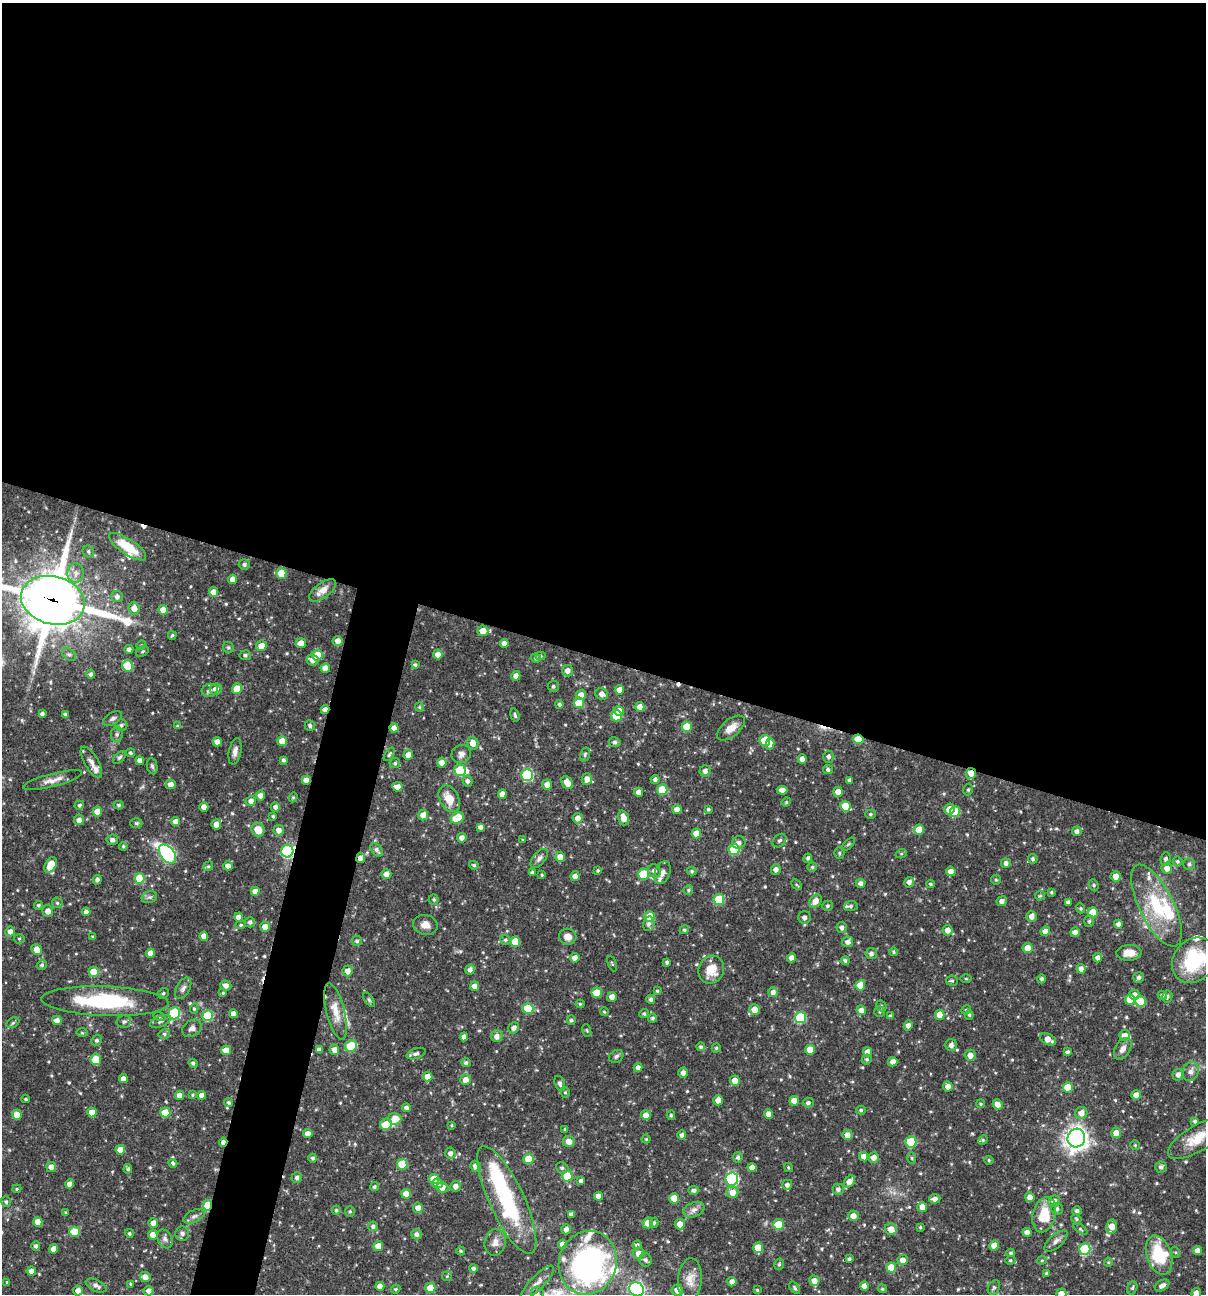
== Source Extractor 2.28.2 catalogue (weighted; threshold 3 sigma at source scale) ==
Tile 3 of 4 x 4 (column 3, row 1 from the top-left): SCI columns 2656-3859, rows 3875-5166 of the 5187 x 5168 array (HDU 1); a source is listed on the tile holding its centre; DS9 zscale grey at full resolution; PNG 1208 x 1296 px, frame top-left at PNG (2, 3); each listed source drawn as its Kron ellipse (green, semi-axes under 4 px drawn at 4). Shown black and unused: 54% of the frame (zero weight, under 3 of 4 exposures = <1% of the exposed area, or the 3 px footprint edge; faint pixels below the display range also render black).
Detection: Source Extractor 2.28.2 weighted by HDU 2 'WHT'; one run over the whole footprint, this tile lists its part. Background 0.0711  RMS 0.0035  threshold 0.0159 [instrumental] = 3 sigma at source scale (4.5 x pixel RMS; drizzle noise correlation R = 1.50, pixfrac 1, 0.05/0.05 arcsec/px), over >= 5 px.
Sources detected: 601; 3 inside a brighter object's white glare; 4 cosmic-ray / hot-pixel residue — neither listed nor drawn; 16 inside a brighter listed object's ellipse — not listed separately; of the other 578, all 500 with FLUX_AUTO >= 0.406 (the completeness limit of this list) listed and drawn (78 fainter detections not listed), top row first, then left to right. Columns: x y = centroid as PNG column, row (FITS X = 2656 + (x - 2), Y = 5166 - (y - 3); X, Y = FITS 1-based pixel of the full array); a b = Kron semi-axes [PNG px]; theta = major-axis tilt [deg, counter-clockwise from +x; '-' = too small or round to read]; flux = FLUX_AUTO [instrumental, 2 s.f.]
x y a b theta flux
128 547 22 7 -34 9.6
88 551 6 5 - 0.8
244 564 5 5 - 0.95
76 573 10 8 85 2.4
281 573 5 5 - 8.3
233 579 4 4 - 2.1
323 590 16 7 38 3.7
214 592 5 4 - 2.7
117 597 6 5 - 1.3
53 600 32 24 -15 1400
134 608 6 5 - 2.5
163 610 5 5 - 3.4
483 631 5 5 - 4.7
172 635 4 3 - 0.54
338 641 5 5 - 2.2
301 643 5 5 - 3.6
504 643 4 4 - 1.8
141 645 5 4 - 0.47
261 646 5 5 - 3.8
228 647 6 5 - 0.68
129 649 4 4 - 1.3
142 651 7 5 34 0.62
438 654 5 5 - 2.5
69 655 8 5 -36 0.85
245 655 5 5 - 0.9
317 655 5 5 - 6.7
540 656 5 4 - 0.51
536 658 5 4 - 0.7
313 660 6 5 - 2.6
415 665 4 4 - 0.7
127 666 5 5 - 13
325 668 4 4 - 3
567 671 5 5 - 1.8
91 674 4 4 - 0.94
516 676 5 4 - 2.1
553 686 6 5 - 0.72
216 689 6 5 - 2.2
237 689 5 5 - 7.5
210 690 8 6 16 1.4
619 690 5 4 - 2.1
602 694 6 5 - 2
581 695 5 5 - 2.7
579 703 5 5 - 12
559 704 4 4 - 0.71
419 707 4 4 - 0.44
640 707 5 4 - 3.1
325 710 4 4 - 2.6
619 711 5 4 - 3.6
42 714 4 3 - 1
65 714 4 3 - 0.73
515 715 6 3 -72 0.61
616 716 5 5 - 11
112 718 10 5 28 1.1
121 725 6 6 - 0.85
310 725 5 5 - 0.81
177 726 4 4 - 0.44
687 727 5 5 - 7.4
394 728 4 4 - 2.4
731 728 16 8 40 3.9
117 734 8 6 -90 0.91
858 739 5 4 - 7
765 740 5 5 - 8.7
282 741 5 5 - 5.5
217 742 5 4 - 2.5
615 742 6 5 - 0.69
473 743 6 5 - 3.2
770 744 5 4 - 2.7
235 751 13 6 78 1.8
130 753 4 4 - 0.67
389 754 7 4 55 0.7
461 754 10 8 28 1.8
585 754 7 5 74 0.79
408 755 5 5 - 3.3
119 757 8 4 44 0.75
828 757 6 5 - 1.2
802 759 4 4 - 2.2
284 760 4 3 - 0.83
140 761 4 4 - 1.6
91 762 17 7 -60 2.3
442 762 5 5 - 2.5
395 763 5 5 - 0.68
152 766 8 5 -79 0.74
460 770 5 5 - 16
828 770 5 4 - 0.89
705 771 5 5 - 1.6
971 773 5 5 - 3.4
527 775 6 5 - 32
587 779 6 5 - 2.4
52 780 30 6 15 3
306 780 4 4 - 2.3
655 780 4 4 - 0.9
849 780 4 3 - 0.81
467 781 5 5 - 1.1
567 783 7 5 -55 4
171 784 5 5 - 2.5
547 784 5 5 - 2.4
397 787 5 4 - 2.7
662 790 5 5 - 9.2
782 790 5 4 - 2.1
968 790 6 5 - 0.63
639 792 4 4 - 2.5
838 792 5 4 - 2.8
502 794 5 4 - 2.4
260 796 5 4 - 2.1
293 797 5 4 - 0.47
449 799 14 9 -64 5.5
251 801 5 5 - 1.7
786 802 5 4 - 0.46
79 805 5 4 - 0.68
119 805 5 4 - 0.63
845 806 5 5 - 6.5
204 807 4 4 - 2.5
275 807 5 4 - 1.2
677 809 5 4 - 2.6
708 809 4 3 - 0.61
949 809 5 5 - 3.8
97 812 5 5 - 4.4
955 812 5 5 - 11
871 814 5 4 - 0.59
423 815 5 5 - 2.8
273 816 4 4 - 0.56
457 818 7 5 26 9.8
578 818 5 5 - 2.1
623 818 7 5 -74 3.2
79 820 5 5 - 1.9
176 822 4 4 - 2.6
136 823 6 5 - 0.59
216 824 5 5 - 2.3
480 827 4 4 - 1.3
258 830 7 6 - 4.4
279 830 5 5 - 2.2
919 830 5 5 - 5
1077 831 5 4 - 1.3
696 833 5 4 - 4.3
462 838 5 4 - 2
112 840 6 5 - 1.4
523 840 4 4 - 0.46
779 841 8 5 43 0.95
739 843 7 6 - 1.5
848 844 8 3 45 0.55
123 846 4 4 - 0.57
734 849 5 5 - 18
377 850 8 5 -49 1.1
287 851 6 6 - 38
839 853 5 5 - 0.57
167 854 11 7 -50 59
901 854 6 3 19 0.45
560 857 5 5 - 2.7
361 858 5 4 - 2.3
539 858 11 6 51 1.3
808 858 4 4 - 0.82
1033 859 5 4 - 0.76
1166 859 7 5 83 0.99
1177 861 5 5 - 0.63
1006 863 5 4 - 1.4
1189 864 5 5 - 0.69
51 865 8 5 60 7.1
474 865 4 4 - 0.71
208 866 5 4 - 0.52
228 866 4 4 - 1.9
812 867 5 5 - 0.58
1167 868 6 5 - 2.5
776 869 5 5 - 1.5
598 870 4 4 - 0.54
654 871 7 6 - 1.5
692 871 5 4 - 0.67
951 871 5 4 - 2.4
532 872 4 3 - 0.83
662 873 12 7 69 1.7
386 874 5 5 - 2.4
643 874 5 5 - 13
542 875 4 3 - 0.47
575 876 5 4 - 2.3
1116 876 5 5 - 2.8
139 879 5 5 - 12
97 880 5 4 - 1.1
996 880 5 4 - 0.48
909 882 5 5 - 1.4
861 883 5 4 - 1.3
931 884 4 3 - 0.53
797 885 6 3 -45 0.42
1094 885 6 4 -70 0.53
688 890 5 4 - 0.6
255 891 4 4 - 2.4
1051 892 3 3 - 0.57
1040 896 5 5 - 0.46
149 897 8 6 18 0.92
434 899 5 5 - 0.61
719 899 5 5 - 17
815 901 7 5 48 3
1002 901 5 5 - 1.5
1068 902 4 4 - 0.92
57 903 6 5 - 0.64
38 905 4 4 - 0.52
827 906 5 5 - 0.76
851 906 7 5 6 0.81
1156 906 45 17 -63 21
1081 908 5 4 - 0.52
48 911 5 5 - 2.3
86 912 4 4 - 1.2
1093 912 5 5 - 8
1032 916 5 5 - 2.2
239 917 4 4 - 2.5
649 917 5 5 - 6.6
805 917 6 6 - 1.4
1089 921 6 5 - 0.7
250 922 5 5 - 1
649 924 7 5 77 1.3
1118 924 4 4 - 1.5
241 925 5 4 - 0.48
425 925 12 10 -13 2.8
265 927 5 5 - 2.8
842 928 5 5 - 1.3
684 930 5 4 - 0.66
948 930 5 5 - 2.4
1045 931 5 4 - 2.4
10 932 5 5 - 1.9
1075 932 5 4 - 2
204 936 4 4 - 2.5
93 937 4 3 - 0.56
568 937 9 8 - 2.8
19 939 5 5 - 0.52
505 940 5 4 - 0.53
357 941 5 5 - 0.8
515 942 5 5 - 7.6
848 942 5 5 - 1.5
1028 948 5 5 - 4.1
37 949 6 5 - 3
893 952 4 4 - 0.61
150 953 4 4 - 2.6
1129 953 12 8 1 3.9
871 954 6 5 - 1.3
575 958 5 4 - 2.3
792 958 4 4 - 2.1
1098 958 4 4 - 1.7
1194 960 24 20 49 24
845 961 4 4 - 0.77
667 962 3 3 - 0.74
612 964 8 3 -67 0.42
42 965 5 4 - 0.67
1081 969 5 4 - 1.8
470 970 5 4 - 1.6
711 970 14 12 65 6.9
347 971 5 5 - 2.4
94 972 5 5 - 7.1
1139 977 5 5 - 1.1
966 979 5 3 - 0.41
1042 979 4 4 - 0.76
952 981 6 5 - 0.65
860 985 5 5 - 6.2
226 986 6 5 - 1.7
475 986 5 4 - 2.3
183 988 12 6 60 1.4
657 991 4 4 - 0.54
773 992 5 5 - 1.8
163 993 6 5 - 0.63
223 993 4 4 - 0.46
597 993 5 5 - 7.2
1134 995 5 5 - 2
1162 995 5 4 - 0.71
612 997 5 5 - 2.5
1167 997 6 5 - 0.73
651 999 4 4 - 1
369 1000 8 4 -54 0.62
1130 1000 5 5 - 6.1
105 1001 63 15 -2 34
1140 1001 5 5 - 6.9
580 1004 4 4 - 0.41
881 1006 6 5 - 0.64
194 1009 5 4 - 0.58
528 1009 5 5 - 13
754 1009 5 5 - 3.8
861 1010 5 5 - 2.3
966 1010 5 4 - 0.46
336 1011 29 9 -76 5.3
604 1012 4 3 - 0.43
880 1012 5 5 - 0.58
174 1013 6 5 - 27
233 1014 4 4 - 2.4
644 1014 5 4 - 0.68
940 1015 5 4 - 3.4
969 1015 5 4 - 0.54
159 1016 6 4 -20 0.5
208 1016 5 5 - 21
890 1016 4 3 - 0.69
653 1018 4 4 - 0.69
800 1018 5 5 - 22
57 1020 5 4 - 2.1
571 1020 4 4 - 0.75
161 1021 11 5 21 1.1
124 1022 7 6 - 0.9
13 1023 7 5 32 0.62
908 1025 5 4 - 1.7
192 1028 10 7 34 1.5
514 1028 6 5 - 1.6
587 1030 6 4 -70 0.44
82 1033 6 4 -2 0.47
164 1034 6 4 12 0.64
497 1036 6 6 - 2.1
1125 1036 5 5 - 2.8
464 1037 4 4 - 1.7
1048 1039 9 5 -29 3
97 1040 5 5 - 0.75
951 1045 6 6 - 1.5
351 1046 6 5 - 17
701 1047 4 4 - 0.77
716 1048 4 4 - 0.56
1123 1049 12 7 59 2.2
226 1050 5 5 - 4.6
319 1050 4 4 - 1.5
334 1050 5 5 - 2.3
810 1050 5 5 - 4.7
867 1052 4 4 - 2.2
1067 1052 4 3 - 0.9
416 1054 10 5 19 1.1
970 1055 5 5 - 2.4
616 1056 7 6 - 0.95
96 1059 6 5 - 6
867 1059 5 4 - 0.69
893 1062 5 4 - 2.3
193 1063 4 4 - 0.69
466 1063 5 4 - 0.83
638 1067 4 4 - 1.5
1190 1072 10 8 65 1.9
683 1073 5 4 - 1.6
1178 1075 6 5 - 1.7
428 1077 5 5 - 2.9
123 1079 4 4 - 2.3
466 1080 5 5 - 2.3
735 1081 5 4 - 3.6
560 1083 8 5 -71 1.1
948 1086 5 5 - 2.1
1068 1087 5 5 - 8.9
565 1092 5 4 - 0.54
179 1095 5 4 - 2.2
192 1095 4 4 - 0.49
202 1095 4 4 - 2.3
1136 1095 5 5 - 2.6
26 1099 4 3 - 0.5
718 1100 5 5 - 3.2
794 1101 5 5 - 3.5
228 1102 5 4 - 0.69
808 1103 5 5 - 0.95
980 1104 4 4 - 0.57
997 1105 5 5 - 2.3
406 1108 4 4 - 1.1
861 1110 5 4 - 0.66
92 1112 5 4 - 4.6
165 1113 5 5 - 7.7
1081 1113 6 6 - 2.6
769 1114 4 4 - 2.5
17 1115 5 5 - 5.5
646 1115 5 5 - 2.5
671 1115 4 4 - 0.5
395 1119 6 6 - 3.7
1195 1121 4 4 - 0.78
386 1124 6 5 - 5.6
451 1125 4 4 - 0.43
565 1129 4 3 - 0.53
1116 1133 5 5 - 3.5
308 1134 5 4 - 2.4
682 1135 5 4 - 1.2
847 1135 5 5 - 2.6
1076 1138 9 9 - 240
1198 1138 34 13 31 8.8
646 1139 4 4 - 0.42
983 1140 5 4 - 0.45
223 1142 5 3 - 2.2
569 1142 6 5 - 2.8
911 1142 5 5 - 19
1135 1145 5 5 - 0.43
120 1150 5 5 - 4
450 1153 5 5 - 1.4
738 1157 5 4 - 0.78
864 1157 5 4 - 3.7
874 1157 5 5 - 2.6
313 1158 4 4 - 0.82
912 1158 5 3 - 0.44
528 1159 5 5 - 7.7
989 1160 5 4 - 0.47
173 1163 4 4 - 0.8
402 1164 5 5 - 14
475 1166 5 5 - 2.3
51 1167 5 5 - 2
752 1167 4 4 - 2.7
788 1167 5 3 - 0.46
1161 1167 6 5 - 1.1
562 1168 6 5 - 0.76
128 1169 5 4 - 0.68
567 1176 5 5 - 12
297 1178 5 5 - 1.1
434 1179 5 5 - 6.9
732 1179 6 6 - 43
581 1181 4 4 - 1.3
849 1181 7 5 51 3
437 1183 5 4 - 1.7
70 1184 4 4 - 2.4
787 1185 5 5 - 1.3
455 1186 5 5 - 1.8
374 1187 5 4 - 0.74
442 1187 6 5 - 3.3
17 1189 4 3 - 0.46
838 1189 5 5 - 1.3
694 1190 5 4 - 0.99
732 1192 6 6 - 3.8
406 1194 5 4 - 4.3
598 1196 4 4 - 2.1
1030 1197 5 4 - 2.4
674 1198 5 5 - 6.5
935 1199 5 4 - 2
507 1200 59 17 -65 36
1054 1201 6 6 - 2.4
6 1202 5 5 - 0.78
208 1205 5 4 - 11
922 1207 5 5 - 3.3
418 1208 5 5 - 2.3
1057 1209 6 5 - 1
336 1210 4 4 - 0.58
694 1210 11 7 23 1.8
350 1211 5 4 - 0.48
1077 1211 5 4 - 0.93
66 1213 3 3 - 0.52
571 1214 4 4 - 1
1044 1215 18 11 75 10
194 1216 11 6 25 1.3
853 1216 5 5 - 2.6
1076 1219 5 4 - 0.46
38 1222 5 4 - 2.8
153 1223 5 5 - 2.4
648 1223 5 5 - 2.7
654 1223 5 4 - 0.53
680 1224 5 5 - 2.8
778 1225 5 5 - 11
373 1226 5 5 - 1
920 1227 4 4 - 0.46
1112 1227 7 5 75 3.5
566 1229 5 4 - 1.6
891 1229 6 6 - 3.5
1080 1229 8 4 -34 0.56
74 1232 5 5 - 7
1027 1232 4 4 - 2.2
129 1233 4 4 - 0.64
182 1233 7 7 - 0.99
417 1234 5 5 - 1.4
153 1235 5 4 - 2.9
165 1239 10 7 -64 1.4
1056 1241 14 6 41 1.7
495 1242 13 10 78 2.7
562 1244 4 4 - 2.5
637 1245 4 4 - 1
36 1246 4 4 - 0.9
378 1246 5 5 - 3.4
994 1246 5 5 - 4.5
758 1248 5 5 - 6.7
54 1249 4 4 - 3.2
1085 1249 6 5 - 25
461 1251 4 4 - 0.46
1197 1251 4 4 - 2.3
1175 1252 5 4 - 0.46
639 1253 6 5 - 3.1
1011 1253 4 3 - 0.6
1159 1255 20 12 -72 16
849 1259 4 3 - 0.75
646 1260 7 6 - 1.1
903 1260 5 5 - 2.4
1010 1260 5 4 - 0.51
1042 1260 4 4 - 0.41
1108 1262 4 4 - 0.43
588 1263 32 29 70 98
779 1264 6 4 74 0.64
473 1268 4 4 - 0.96
891 1268 5 5 - 7.6
31 1271 5 4 - 2
1046 1273 4 4 - 0.66
447 1276 5 5 - 0.44
145 1277 5 5 - 2.6
690 1280 21 12 86 4.7
814 1281 5 5 - 2.4
7 1282 4 3 - 0.49
732 1282 4 4 - 1.8
537 1283 23 7 46 2.7
131 1284 3 3 - 0.46
1162 1285 8 5 30 1.4
96 1286 11 5 -25 1.6
380 1286 4 4 - 2.4
864 1286 4 4 - 2.7
994 1287 7 5 60 0.82
430 1288 5 5 - 4.9
795 1288 7 4 -55 0.67
1132 1288 7 5 73 0.68
395 1289 5 3 - 0.48
637 1289 7 6 - 80
882 1289 5 4 - 0.5
677 1290 5 5 - 2.7
757 1290 4 3 - 0.41
78 1291 5 5 - 2.1
149 1291 5 4 - 1.3
537 1293 6 6 - 1
1196 1293 5 5 - 2.1
1061 1294 5 5 - 2.8
Overlapping masked pixels (flux is a lower limit): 9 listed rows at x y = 281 573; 53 600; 325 710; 858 739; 971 773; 287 851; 361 858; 223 1142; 208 1205
Isophote crosses this tile's border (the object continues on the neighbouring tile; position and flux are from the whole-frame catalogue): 7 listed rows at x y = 53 600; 1194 960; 1198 1138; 637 1289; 537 1293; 1196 1293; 1061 1294